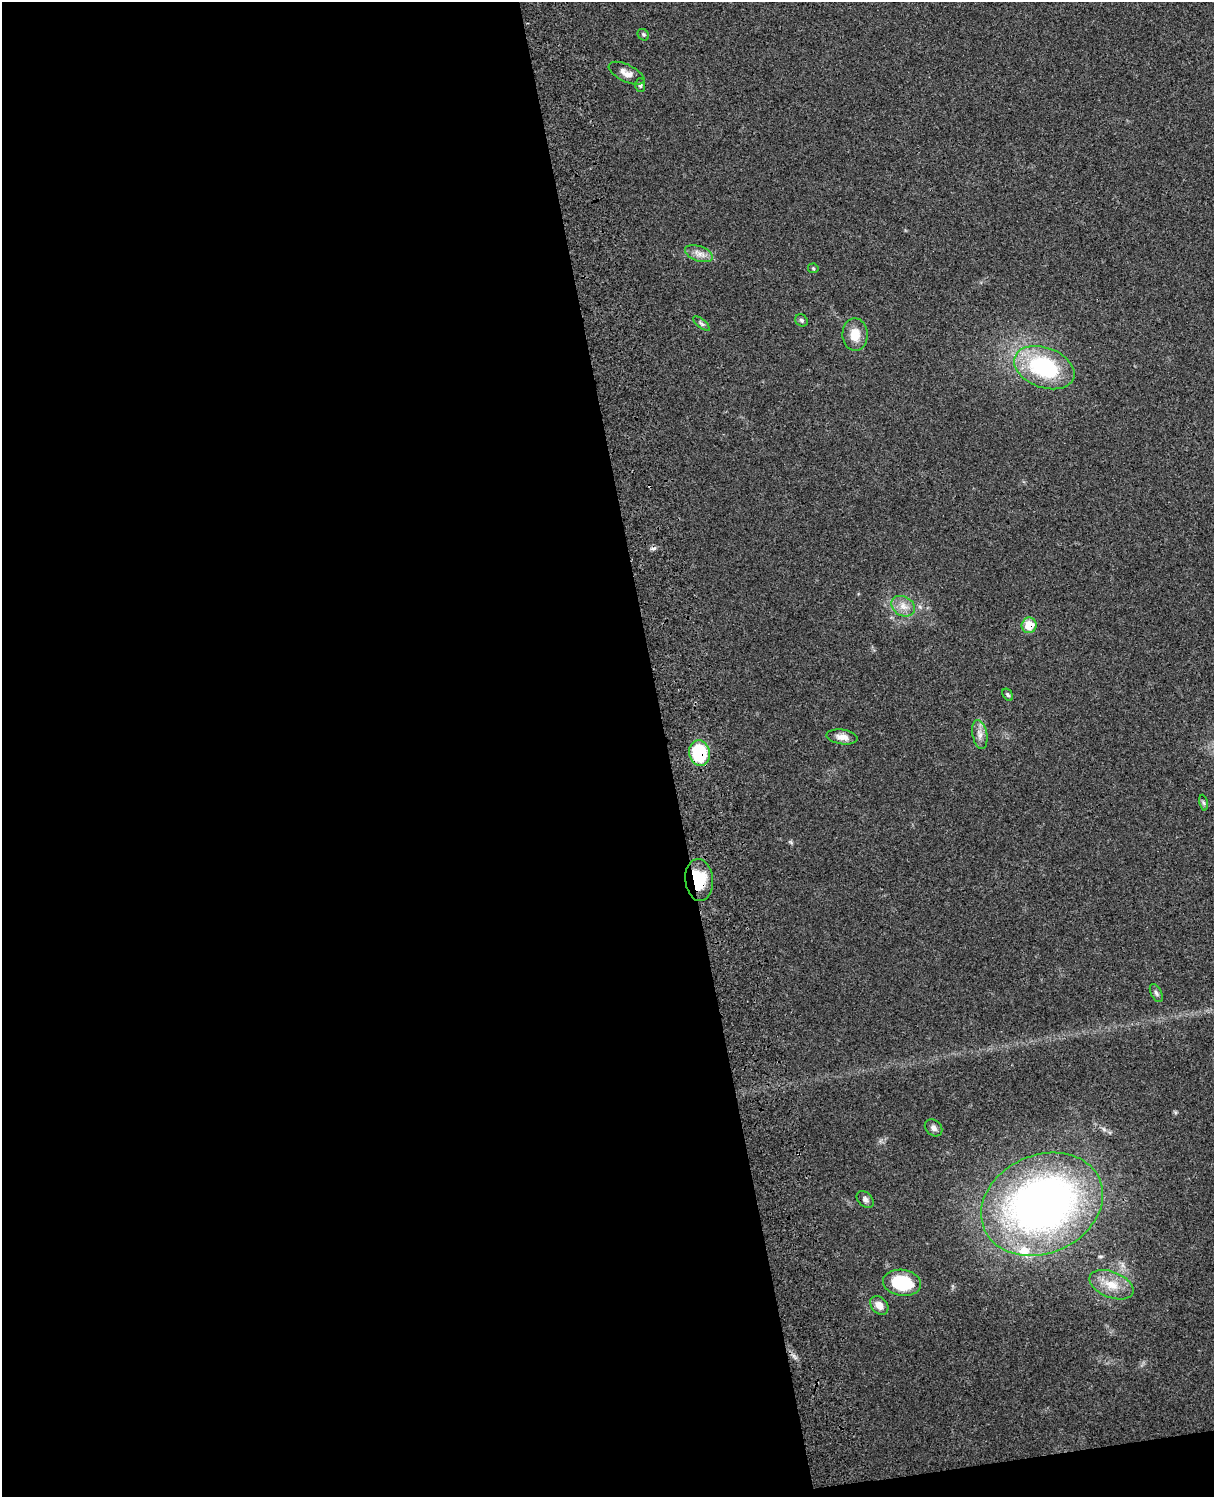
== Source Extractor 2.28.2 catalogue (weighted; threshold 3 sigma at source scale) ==
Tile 9 of 4 x 3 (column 1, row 3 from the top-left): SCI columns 118-1329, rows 164-1658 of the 5088 x 4927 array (HDU 1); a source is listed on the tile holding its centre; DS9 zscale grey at full resolution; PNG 1216 x 1499 px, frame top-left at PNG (2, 2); each listed source drawn as its Kron ellipse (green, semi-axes under 4 px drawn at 4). Shown black and unused: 56% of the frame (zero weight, under 3 of 4 exposures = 6% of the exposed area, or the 3 px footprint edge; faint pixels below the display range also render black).
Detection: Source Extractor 2.28.2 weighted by HDU 2 'WHT'; one run over the whole footprint, this tile lists its part. Background 0.109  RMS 0.0066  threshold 0.0297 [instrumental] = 3 sigma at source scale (4.5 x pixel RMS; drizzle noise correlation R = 1.50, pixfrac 1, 0.05/0.05 arcsec/px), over >= 5 px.
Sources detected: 26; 1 cosmic-ray / hot-pixel residue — neither listed nor drawn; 1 inside a brighter listed object's ellipse — not listed separately; the other 24 listed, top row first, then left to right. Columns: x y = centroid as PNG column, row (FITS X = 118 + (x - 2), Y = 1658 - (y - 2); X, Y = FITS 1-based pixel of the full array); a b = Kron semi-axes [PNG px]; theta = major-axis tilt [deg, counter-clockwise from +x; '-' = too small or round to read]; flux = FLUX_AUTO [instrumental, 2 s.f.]
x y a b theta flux
643 35 6 5 - 1.1
626 73 19 8 -25 5.1
640 85 7 5 90 1.3
699 254 14 7 -20 4.6
813 268 5 5 - 0.81
801 320 6 5 - 1.2
702 324 10 4 -40 1.5
855 334 16 12 -89 9.6
1044 368 31 20 -21 65
903 606 12 9 -30 5.4
1029 625 8 7 - 14
1008 695 7 4 -58 1.1
980 734 15 7 -79 4.3
842 737 15 7 -7 4.9
699 753 13 10 -75 40
1203 803 8 4 -81 1.1
699 880 21 14 -84 24
1156 993 10 5 -64 1.7
934 1128 10 7 -42 2.6
865 1199 10 7 -45 2.3
1042 1204 63 49 24 370
902 1283 19 13 -8 32
1111 1285 23 13 -22 13
879 1305 10 8 -48 5.3
Overlapping masked pixels (flux is a lower limit): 3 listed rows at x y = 1029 625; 699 753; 699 880